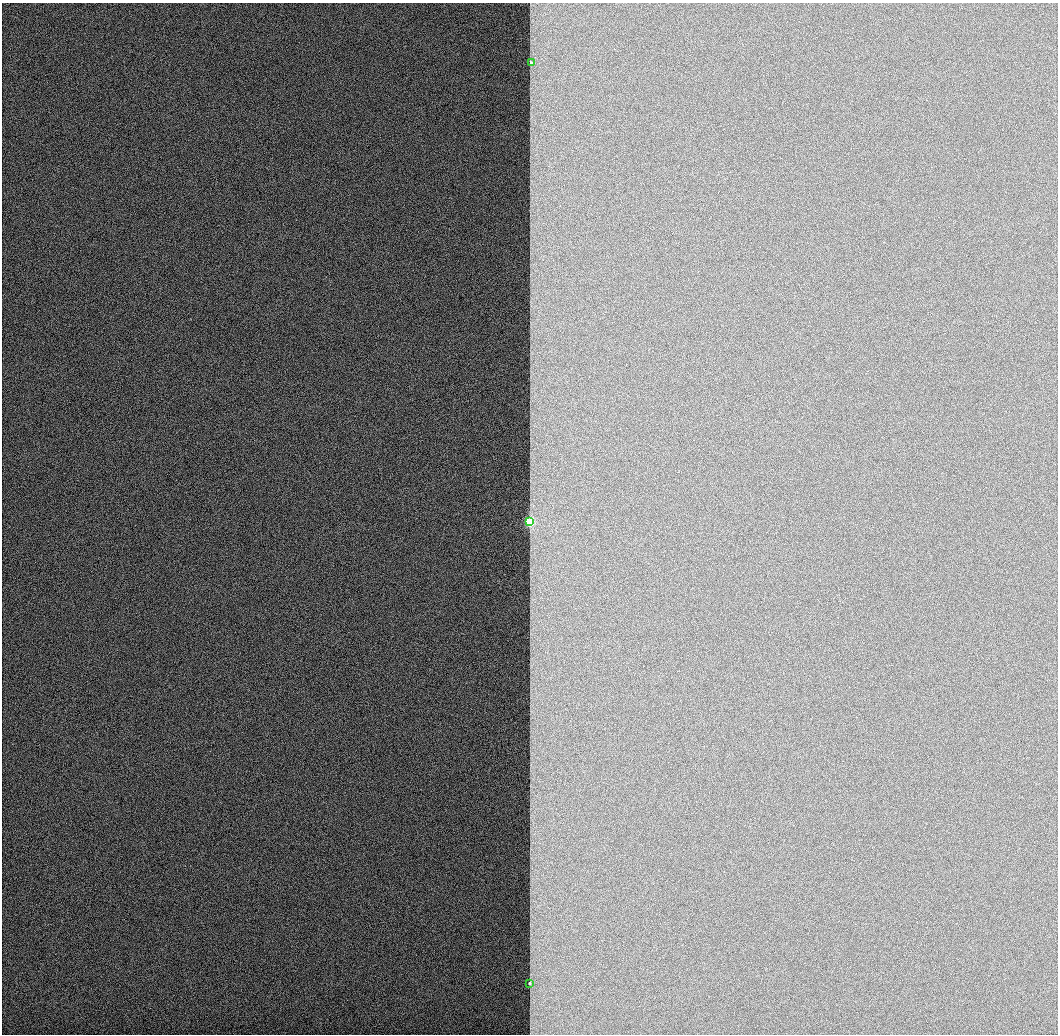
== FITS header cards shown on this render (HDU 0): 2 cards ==
NAXIS1  =                 1056 / Length of Axis 1 (Serial)
NAXIS2  =                 1032 / Length of Axis 2 (Parallel)

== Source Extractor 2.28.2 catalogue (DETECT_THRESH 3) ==
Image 1056 x 1032 px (HDU 0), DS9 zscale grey, 1 PNG px = 1 image px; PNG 1060 x 1036 px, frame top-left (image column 1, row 1032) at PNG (2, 3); each listed source drawn as its Kron ellipse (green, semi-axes under 4 px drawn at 4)
Background 518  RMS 2.9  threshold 8.66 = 3 sigma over >= 5 px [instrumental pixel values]
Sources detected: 3; all 3 listed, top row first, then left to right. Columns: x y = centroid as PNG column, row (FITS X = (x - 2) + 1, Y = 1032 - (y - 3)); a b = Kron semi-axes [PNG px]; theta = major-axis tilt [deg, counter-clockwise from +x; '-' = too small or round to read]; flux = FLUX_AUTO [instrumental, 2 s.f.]
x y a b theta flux
531 63 3 3 - 360
529 522 4 3 - 14000
529 983 3 3 - 550